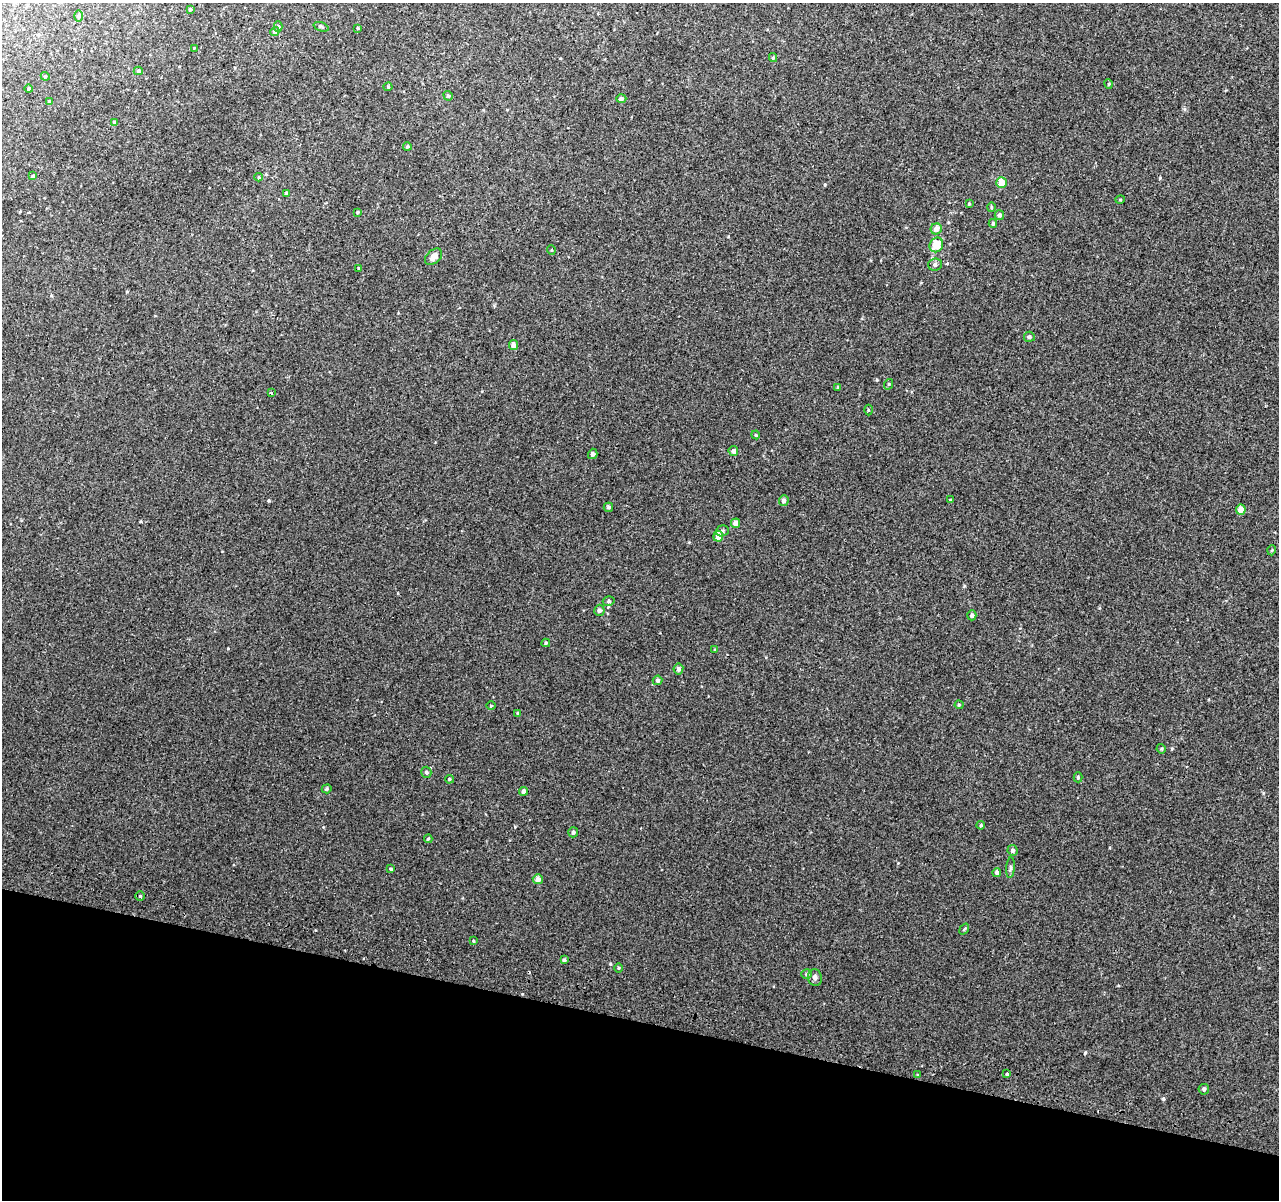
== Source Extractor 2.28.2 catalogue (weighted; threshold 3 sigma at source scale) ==
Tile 15 of 4 x 4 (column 3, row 4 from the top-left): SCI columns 2598-3874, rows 266-1463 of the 5193 x 5391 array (HDU 1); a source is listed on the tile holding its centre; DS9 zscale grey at full resolution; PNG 1281 x 1202 px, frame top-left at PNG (2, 3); each listed source drawn as its Kron ellipse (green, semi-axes under 4 px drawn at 4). Shown black and unused: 15% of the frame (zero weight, under 2 of 3 exposures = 3% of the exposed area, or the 3 px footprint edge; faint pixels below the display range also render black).
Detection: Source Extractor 2.28.2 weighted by HDU 2 'WHT'; one run over the whole footprint, this tile lists its part. Background 0.00843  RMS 0.0068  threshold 0.0307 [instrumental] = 3 sigma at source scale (4.5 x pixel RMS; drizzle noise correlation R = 1.50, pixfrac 1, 0.0396/0.0396 arcsec/px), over >= 5 px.
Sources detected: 85; all 85 listed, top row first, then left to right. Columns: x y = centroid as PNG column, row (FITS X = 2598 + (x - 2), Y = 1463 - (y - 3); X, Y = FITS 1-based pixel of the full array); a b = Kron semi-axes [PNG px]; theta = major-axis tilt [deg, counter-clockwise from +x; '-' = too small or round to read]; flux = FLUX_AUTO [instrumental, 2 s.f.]
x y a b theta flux
190 9 3 3 - 0.83
78 16 6 4 89 0.87
278 26 5 4 - 1
321 27 8 3 -19 0.83
358 28 3 2 - 0.62
275 31 4 4 - 1.5
194 48 3 3 - 0.4
773 57 4 4 - 0.66
138 71 4 4 - 0.96
45 76 4 3 - 0.55
1109 84 5 3 - 0.52
388 87 4 4 - 0.66
29 89 4 4 - 0.94
448 96 5 4 - 1.1
621 99 5 4 - 1.9
49 102 4 3 - 0.85
115 122 4 4 - 1.3
407 146 4 4 - 1.1
33 176 4 3 - 0.66
259 177 4 3 - 0.54
1001 183 5 5 - 8.1
286 193 3 3 - 0.5
1120 200 5 3 - 0.51
969 204 4 3 - 0.82
991 207 5 3 - 0.64
358 212 4 3 - 0.63
999 215 5 5 - 1.6
993 223 4 3 - 1.1
936 229 5 5 - 4.3
936 245 7 6 - 11
551 250 5 3 - 0.49
434 257 10 6 41 4.3
935 264 6 6 - 1.7
358 268 4 2 - 0.44
1029 337 5 5 - 1.4
513 345 5 4 - 3.7
889 384 5 3 - 0.6
838 387 4 3 - 0.71
271 393 3 3 - 5.9
868 410 5 3 - 0.58
756 435 4 3 - 0.57
733 451 5 4 - 2.1
593 454 5 4 - 1.8
950 500 4 2 - 0.47
784 501 5 5 - 2
608 507 5 4 - 1.2
1241 510 5 5 - 6.2
735 523 5 4 - 4
722 531 7 5 17 1.3
718 536 5 4 - 5.7
1272 550 5 3 - 0.6
609 601 6 5 - 1.3
599 610 5 5 - 1.5
972 615 5 4 - 1.5
546 643 4 4 - 0.94
715 650 4 3 - 0.59
678 669 5 5 - 1.9
657 680 5 4 - 1.5
959 705 4 4 - 0.63
491 706 5 3 - 0.54
518 713 4 3 - 0.99
1161 749 5 4 - 0.75
426 772 5 5 - 1.1
1078 777 5 4 - 0.81
449 779 4 4 - 0.8
327 789 5 4 - 0.83
524 791 4 4 - 2.4
981 825 4 4 - 0.78
573 832 5 5 - 1.2
428 839 4 4 - 0.6
1013 850 5 5 - 1.6
1010 868 10 4 85 1.2
391 869 4 3 - 0.9
997 873 4 4 - 2
538 879 5 5 - 3.1
140 896 4 4 - 0.93
964 929 6 3 53 0.65
473 941 4 3 - 0.63
564 960 4 4 - 1
619 968 5 3 - 0.62
807 974 5 4 - 1.2
815 977 8 7 - 2.1
1007 1074 3 3 - 4.7
918 1075 3 2 - 1.4
1204 1089 5 5 - 1.6
Unlisted compact peaks at least as high as the median listed source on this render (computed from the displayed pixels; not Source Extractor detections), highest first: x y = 1163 1099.